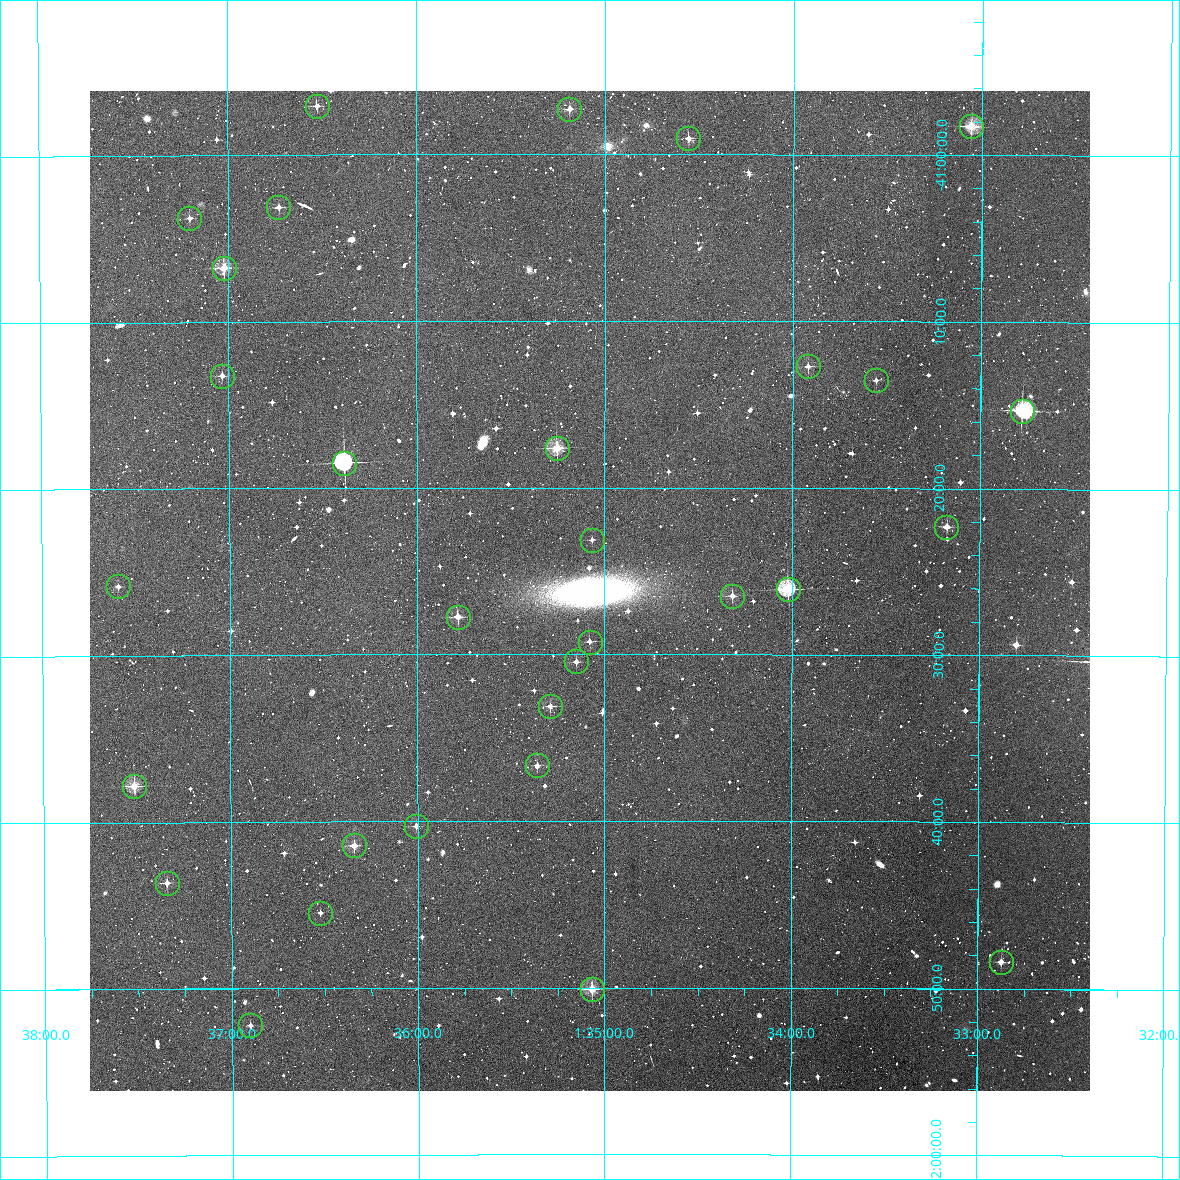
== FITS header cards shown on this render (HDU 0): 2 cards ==
NAXIS1  =                 1000 / Width of image
NAXIS2  =                 1000 / Height of image

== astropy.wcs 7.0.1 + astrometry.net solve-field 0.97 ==
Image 1000 x 1000 px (HDU 0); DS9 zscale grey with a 90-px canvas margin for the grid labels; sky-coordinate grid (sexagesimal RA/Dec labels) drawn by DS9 from the SOLVED WCS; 31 Tycho-2 reference stars matched to detected sources circled (green)
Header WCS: RA---TAN/DEC--TAN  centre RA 01:35:05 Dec -41:26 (23.77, -41.44 deg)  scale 3.6 arcsec/px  FOV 60.0' x 60.0'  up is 0 deg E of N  parity normal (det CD < 0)
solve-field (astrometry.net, Tycho-2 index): VERIFIED the header's WCS against the Tycho-2 star catalogue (verified at 4 index scales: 9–31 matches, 0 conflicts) and refined it, rather than solving blind
Solved WCS: RA---TAN-SIP/DEC--TAN-SIP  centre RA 01:35:05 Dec -41:26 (23.77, -41.44 deg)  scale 3.6 arcsec/px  FOV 60.0' x 60.0'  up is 0 deg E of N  parity normal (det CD < 0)
The solver's refit moves the header's centre by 1.7 arcsec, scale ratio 0.9999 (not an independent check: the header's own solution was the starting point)
Tycho-2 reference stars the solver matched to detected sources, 31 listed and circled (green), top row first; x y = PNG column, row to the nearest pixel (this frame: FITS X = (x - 90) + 1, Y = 1000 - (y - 91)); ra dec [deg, ICRS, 3 dp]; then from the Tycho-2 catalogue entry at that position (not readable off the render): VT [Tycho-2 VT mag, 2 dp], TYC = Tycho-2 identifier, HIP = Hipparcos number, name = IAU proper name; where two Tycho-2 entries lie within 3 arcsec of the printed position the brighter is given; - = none
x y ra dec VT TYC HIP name
317 106 24.132 -40.951 11.72 7545-607-1 - -
569 109 23.797 -40.955 11.61 7545-625-1 - -
971 126 23.264 -40.971 9.93 7544-94-1 - -
688 138 23.640 -40.984 11.64 7545-754-1 - -
278 207 24.183 -41.052 11.68 7545-798-1 - -
189 218 24.301 -41.063 11.89 7545-711-1 - -
224 268 24.255 -41.113 10.43 7545-672-1 - -
808 366 23.480 -41.212 11.54 7545-964-1 - -
222 376 24.259 -41.221 11.84 7545-977-1 - -
876 380 23.389 -41.226 12.75 7545-960-1 - -
1022 411 23.195 -41.255 9.26 7544-35-1 7199 -
557 448 23.814 -41.294 10.62 7545-973-1 - -
344 463 24.096 -41.308 8.94 7545-902-1 7484 -
946 527 23.294 -41.372 11.69 7544-97-1 - -
592 540 23.767 -41.386 12.40 7545-732-1 - -
118 586 24.399 -41.431 12.61 7545-786-1 - -
788 589 23.505 -41.435 9.60 7545-747-1 - -
732 596 23.580 -41.441 11.60 7545-655-1 - -
458 617 23.946 -41.462 11.11 7545-627-1 - -
590 642 23.770 -41.487 12.16 7545-519-1 - -
576 661 23.788 -41.507 12.06 7545-558-1 - -
550 706 23.823 -41.552 11.63 7545-459-1 - -
537 765 23.840 -41.611 12.14 7545-34-1 - -
134 786 24.379 -41.630 10.55 7545-97-1 - -
416 826 24.002 -41.671 12.92 7545-203-1 - -
354 845 24.086 -41.691 11.23 7545-270-1 - -
167 883 24.336 -41.727 11.66 7545-354-1 - -
320 913 24.131 -41.758 12.72 7545-204-1 - -
1001 962 23.218 -41.806 11.80 7544-286-1 - -
592 989 23.767 -41.835 10.27 7545-36-1 - -
250 1025 24.225 -41.870 12.50 7545-225-1 - -